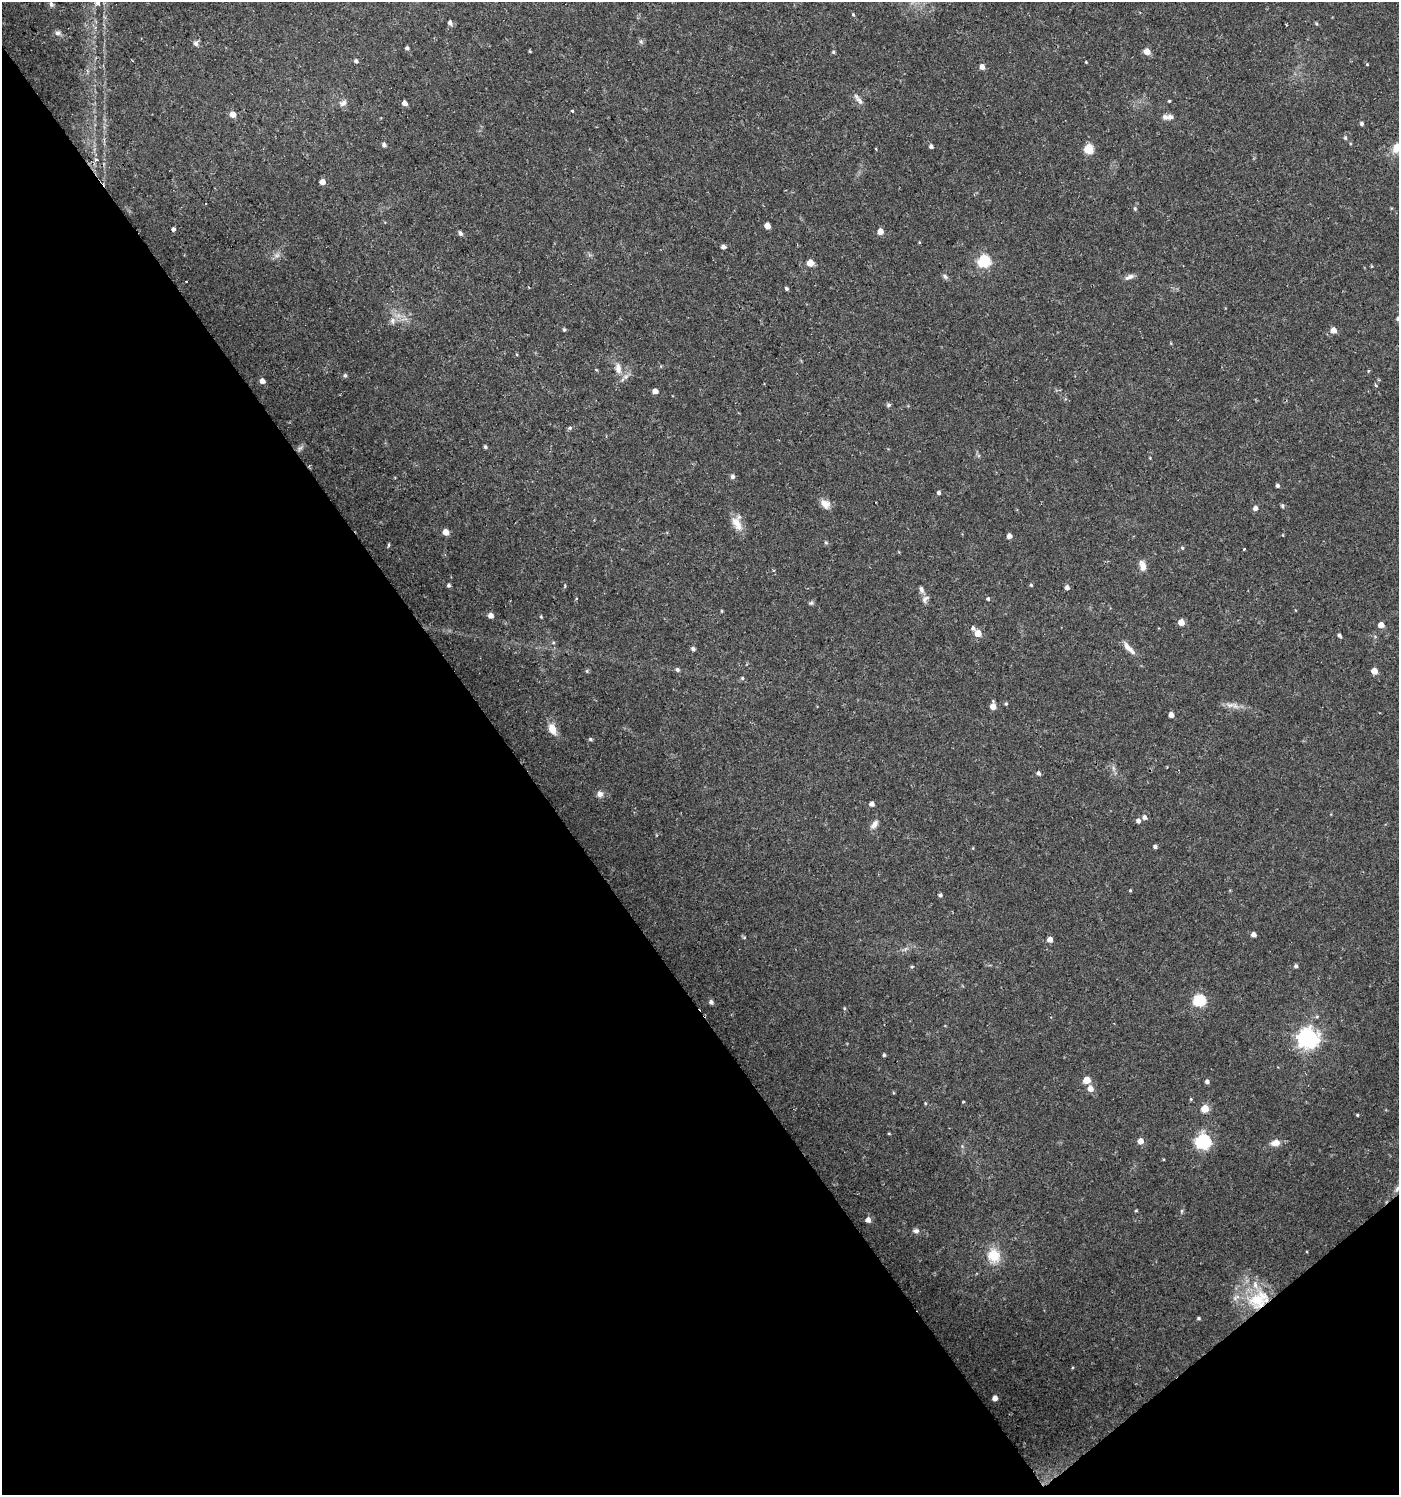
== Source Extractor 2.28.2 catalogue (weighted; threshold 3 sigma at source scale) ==
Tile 14 of 4 x 4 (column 2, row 4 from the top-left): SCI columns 1528-2924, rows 3-1495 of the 5915 x 5974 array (HDU 1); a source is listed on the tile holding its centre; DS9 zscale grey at full resolution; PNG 1401 x 1497 px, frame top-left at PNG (2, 2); no overlay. Shown black and unused: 39% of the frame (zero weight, under 2 of 3 exposures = <1% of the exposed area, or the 3 px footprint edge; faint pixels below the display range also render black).
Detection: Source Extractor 2.28.2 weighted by HDU 2 'WHT'; one run over the whole footprint, this tile lists its part. Background 0.0257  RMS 0.0043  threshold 0.0194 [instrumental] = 3 sigma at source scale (4.5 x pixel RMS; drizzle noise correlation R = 1.50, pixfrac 1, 0.0396/0.0396 arcsec/px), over >= 5 px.
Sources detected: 143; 2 too faint to see at this stretch — not listed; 2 inside a brighter listed object's ellipse — not listed separately; the other 139 listed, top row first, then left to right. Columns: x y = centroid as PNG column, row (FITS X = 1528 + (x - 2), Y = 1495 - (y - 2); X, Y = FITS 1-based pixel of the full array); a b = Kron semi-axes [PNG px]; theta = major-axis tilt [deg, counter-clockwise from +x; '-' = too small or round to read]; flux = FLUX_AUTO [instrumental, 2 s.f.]
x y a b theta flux
97 3 8 6 -48 2
51 4 6 5 - 1.1
853 14 4 3 - 0.53
450 23 5 5 - 1.7
58 33 8 6 -13 1.4
641 42 6 4 -45 0.77
196 43 7 6 - 1.4
407 48 4 4 - 1.1
530 51 4 3 - 0.4
833 52 5 4 - 0.55
1147 52 5 5 - 5.1
356 61 5 4 - 0.95
1086 62 3 3 - 0.32
1367 64 4 4 - 0.42
982 67 5 4 - 2.4
859 101 13 6 -49 1.9
1169 101 4 3 - 0.42
343 103 10 8 35 1.9
404 103 5 4 - 2.4
572 111 3 2 - 0.64
233 114 5 5 - 4
1170 117 9 7 14 1.6
1362 123 5 4 - 0.84
1345 138 6 4 -68 0.63
384 145 5 4 - 1.4
931 146 5 4 - 1.1
1397 148 14 10 56 5.5
876 149 3 2 - 0.69
1088 149 10 10 - 5.4
96 160 5 3 - 0.52
322 182 5 4 - 3.2
1135 209 5 5 - 0.57
767 226 5 4 - 4
173 229 4 4 - 1.9
880 231 5 4 - 4.7
460 233 6 5 - 1.1
723 247 4 4 - 1.7
984 261 6 6 - 53
810 263 5 5 - 7.8
945 276 8 5 -62 0.97
1129 277 13 6 24 1.9
786 289 4 3 - 0.87
1398 318 6 4 59 0.75
392 320 8 7 - 1.8
564 330 4 4 - 0.71
1333 330 5 5 - 4.1
618 368 15 8 -81 3.9
345 375 5 4 - 0.81
262 381 5 4 - 2.3
1376 385 4 3 - 0.52
655 391 4 4 - 3.1
888 405 6 5 - 0.78
570 428 3 3 - 1.7
485 447 4 4 - 0.84
300 448 9 4 54 1.1
1150 458 3 3 - 0.31
733 476 5 5 - 1.2
1277 485 4 4 - 1.1
939 493 4 4 - 0.97
825 504 13 10 -47 3.3
1282 506 6 4 -88 0.66
1255 508 5 5 - 1.9
737 524 21 11 -64 5.4
446 532 5 4 - 4.8
1009 536 4 4 - 2.2
826 542 6 4 -67 0.66
389 545 6 3 82 0.52
1182 548 5 4 - 0.52
1244 549 3 3 - 0.45
1143 566 12 7 -74 3.2
773 570 4 3 - 0.4
449 585 4 4 - 0.97
1031 585 4 4 - 0.53
1067 587 4 4 - 1.7
921 589 9 5 -79 1.3
925 599 12 7 37 1.7
988 599 5 4 - 0.8
811 603 6 5 - 0.76
722 611 5 3 - 0.41
490 615 4 4 - 3.1
541 617 4 4 - 0.42
1181 622 5 5 - 5.1
1381 625 4 4 - 4.1
973 628 6 5 - 1.1
978 633 5 5 - 7.1
1339 635 4 3 - 0.98
553 643 5 4 - 0.54
1129 648 21 6 -46 3.2
693 649 5 4 - 0.99
677 669 5 4 - 0.91
587 671 6 3 -72 0.48
1374 671 5 4 - 6.3
742 678 5 5 - 0.7
1006 704 5 4 - 0.55
1230 705 14 6 -3 2.5
993 706 6 4 -89 4.5
1171 715 4 4 - 2.8
552 729 14 9 -68 4.7
590 739 5 4 - 0.66
1038 773 5 5 - 1.2
600 794 9 8 - 1.8
872 804 5 5 - 1.7
1144 817 6 5 - 1.6
1138 821 5 5 - 1.5
874 824 12 6 52 2.3
1155 847 4 4 - 1.1
1130 890 4 3 - 0.43
940 895 5 4 - 0.87
1253 934 4 4 - 2
744 937 5 3 - 0.5
1050 940 5 4 - 3
1296 966 4 4 - 1
912 967 5 4 - 0.5
1199 1000 6 6 - 50
711 1002 5 4 - 1.4
844 1008 4 3 - 0.47
1308 1038 7 7 - 250
884 1055 4 4 - 0.67
1087 1080 5 5 - 8.4
1207 1082 5 4 - 1.2
1090 1088 6 5 - 3.3
1191 1099 4 4 - 0.42
963 1102 3 2 - 0.36
925 1103 4 3 - 0.42
1205 1109 5 5 - 11
1357 1115 4 3 - 0.48
889 1133 4 3 - 0.39
1140 1141 5 5 - 3.4
1203 1141 6 6 - 93
1275 1143 13 8 9 3.2
1398 1188 13 6 46 2.2
1136 1210 5 3 - 0.44
1182 1211 6 4 89 0.61
868 1220 5 5 - 2.2
916 1231 9 6 -2 1.3
994 1256 18 15 -56 9.9
1258 1299 33 24 32 24
1198 1318 3 3 - 0.67
995 1398 4 4 - 2.7
Overlapping masked pixels (flux is a lower limit): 1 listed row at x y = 1258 1299
Isophote crosses this tile's border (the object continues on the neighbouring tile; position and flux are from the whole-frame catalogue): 4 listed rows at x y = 97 3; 1397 148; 1398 318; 1398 1188